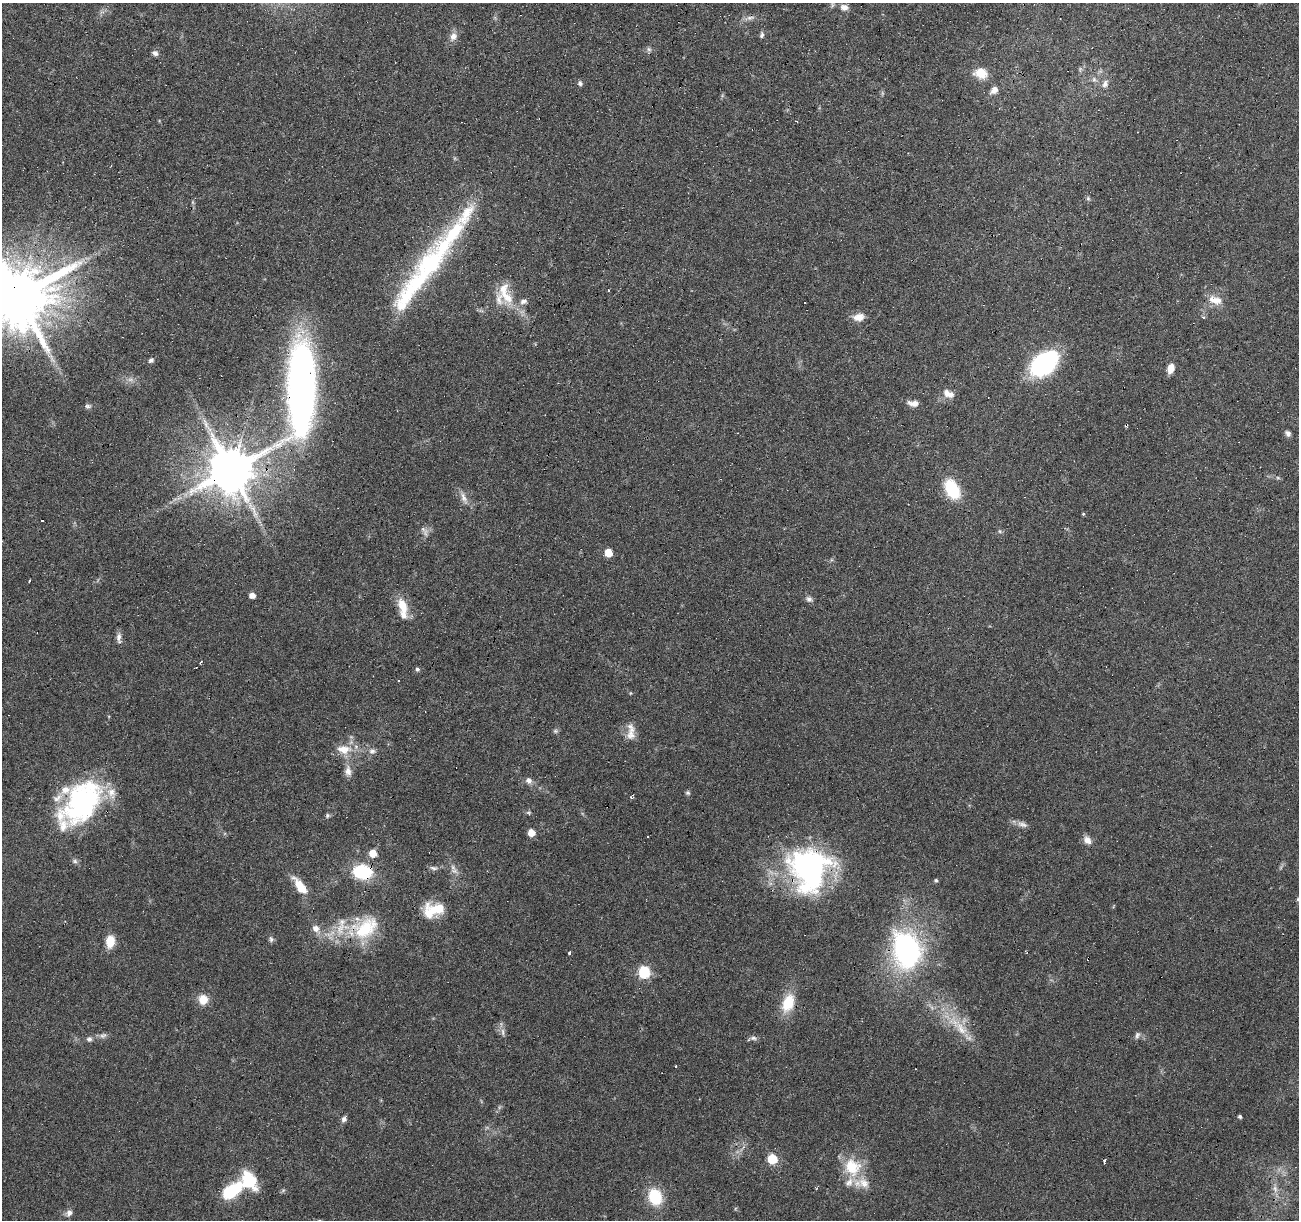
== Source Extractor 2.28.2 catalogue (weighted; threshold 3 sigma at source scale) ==
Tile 10 of 4 x 4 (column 2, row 3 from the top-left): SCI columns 1298-2594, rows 1434-2651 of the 5191 x 5367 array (HDU 1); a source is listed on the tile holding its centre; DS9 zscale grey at full resolution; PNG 1301 x 1222 px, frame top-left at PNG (2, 3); no overlay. Shown black and unused: <1% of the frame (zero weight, under 4 of 8 exposures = <1% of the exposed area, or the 3 px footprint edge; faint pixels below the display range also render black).
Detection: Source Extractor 2.28.2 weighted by HDU 2 'WHT'; one run over the whole footprint, this tile lists its part. Background 0.0351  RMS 0.0019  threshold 0.00791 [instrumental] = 3 sigma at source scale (4.09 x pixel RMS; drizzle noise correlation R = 1.36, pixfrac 0.8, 0.0396/0.0396 arcsec/px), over >= 5 px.
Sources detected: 126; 1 too faint to see at this stretch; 3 inside a brighter object's white glare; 12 cosmic-ray / hot-pixel residue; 1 long thin detection or spike segment (spike, bleed or trail) — not listed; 17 inside a brighter listed object's ellipse — not listed separately; the other 92 listed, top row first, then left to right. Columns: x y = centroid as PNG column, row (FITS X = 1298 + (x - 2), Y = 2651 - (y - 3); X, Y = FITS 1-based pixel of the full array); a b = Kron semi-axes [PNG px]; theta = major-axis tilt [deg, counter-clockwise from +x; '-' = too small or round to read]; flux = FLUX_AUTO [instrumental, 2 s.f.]
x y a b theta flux
844 7 8 7 - 0.99
750 18 13 6 3 0.8
762 35 8 5 81 0.44
453 36 12 9 64 1.2
649 49 7 5 -67 0.42
155 53 8 6 -23 0.6
981 73 17 12 -11 2.9
1094 79 8 6 90 0.58
580 83 6 6 - 0.47
1105 84 11 7 65 0.89
994 90 11 8 43 1.2
1088 198 6 5 - 0.31
466 215 45 16 58 6.8
431 263 50 30 51 18
18 296 18 17 - 1800
507 297 25 13 -51 4.3
1215 300 20 11 -19 2.3
805 302 3 3 - 0.99
859 317 13 9 10 1.7
151 360 6 5 - 0.49
1043 364 21 14 35 35
1170 368 10 7 68 1.8
301 376 105 24 89 130
948 394 15 9 -24 1.5
913 403 13 7 -6 1.2
87 406 7 6 - 0.4
1288 434 7 6 - 0.6
231 470 13 13 - 990
1278 478 6 4 -19 0.27
952 489 20 12 -61 8.4
464 498 18 7 -68 1.3
1000 531 6 5 - 0.31
425 533 15 7 89 0.86
608 553 5 5 - 3.6
30 581 3 3 - 3.7
252 595 6 5 - 1.2
809 599 9 7 -27 0.63
402 605 20 11 -68 3.3
119 637 14 6 83 0.86
201 662 4 3 - 0.19
417 669 6 5 - 0.37
399 681 3 3 - 3
555 731 7 5 -20 0.35
631 732 25 10 -89 2
344 749 23 13 -4 3.1
372 751 10 8 10 0.78
348 771 13 9 -88 1.3
529 781 9 8 - 0.85
688 793 6 6 - 0.35
631 797 5 3 - 0.23
83 803 48 32 46 32
529 813 7 5 -7 0.32
327 815 6 6 - 0.36
1022 824 15 7 -18 0.95
531 833 6 5 - 2.4
648 836 3 3 - 0.54
1087 840 11 8 -44 1.3
373 853 5 5 - 3
75 861 7 6 - 0.43
434 868 9 5 6 0.53
811 868 47 36 76 44
454 871 12 6 -11 0.81
362 872 20 14 -9 9.3
936 880 5 5 - 0.29
300 886 22 9 -54 3.9
1298 899 5 4 - 0.27
433 910 26 16 13 5.2
366 928 38 25 39 9.8
316 929 12 9 -50 1.4
271 939 9 6 -81 0.46
110 941 14 9 82 2.7
906 950 45 32 -75 34
569 952 3 3 - 2.5
644 972 6 6 - 20
203 999 11 11 - 2.3
788 1003 23 14 70 5
961 1028 25 12 -53 4.3
503 1032 12 4 -89 0.64
103 1035 11 7 21 0.67
1137 1035 9 6 75 0.51
753 1038 9 5 -10 0.51
89 1039 8 7 - 0.57
1240 1116 4 3 - 0.36
344 1119 7 7 - 0.61
772 1159 6 6 - 10
1104 1161 4 3 - 1.5
852 1167 25 22 -54 6.5
249 1180 24 16 -55 6.4
1275 1189 12 6 -72 1
231 1191 18 10 35 12
655 1196 15 12 -70 7.5
69 1213 9 7 48 0.86
Overlapping masked pixels (flux is a lower limit): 8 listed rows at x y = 466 215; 18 296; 301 376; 231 470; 83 803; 811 868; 362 872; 1104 1161
Isophote crosses this tile's border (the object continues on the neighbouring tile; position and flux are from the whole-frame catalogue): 2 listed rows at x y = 18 296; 1298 899